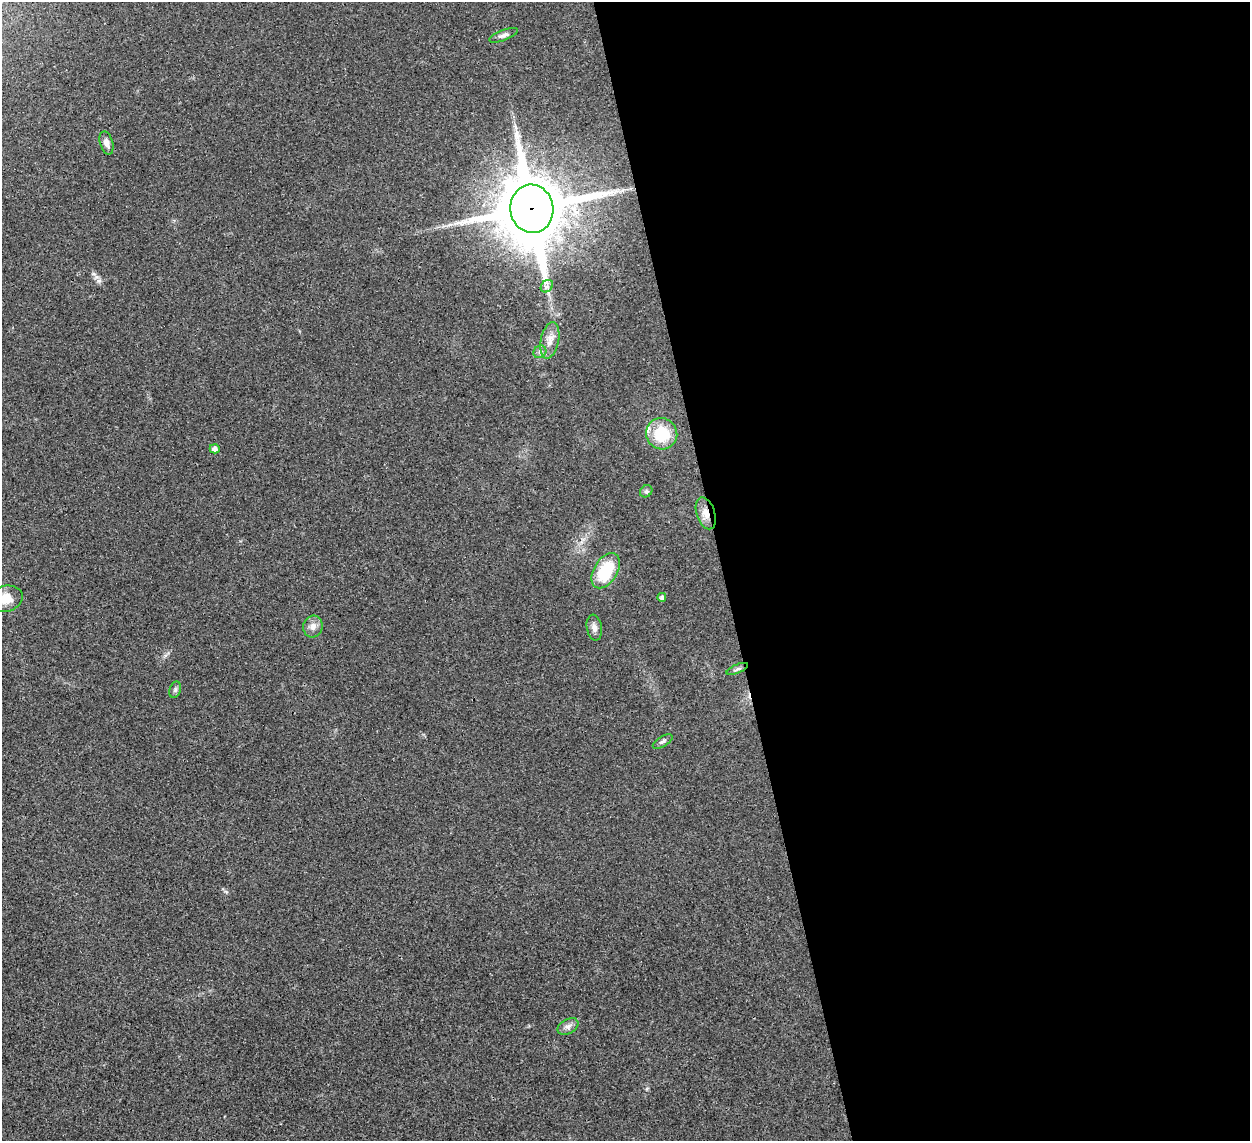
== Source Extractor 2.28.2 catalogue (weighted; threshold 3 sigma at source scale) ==
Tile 8 of 4 x 4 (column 4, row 2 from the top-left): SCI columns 3782-5029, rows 2568-3706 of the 5065 x 5020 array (HDU 1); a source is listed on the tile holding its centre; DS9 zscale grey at full resolution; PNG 1252 x 1143 px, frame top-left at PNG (2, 2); each listed source drawn as its Kron ellipse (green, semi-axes under 4 px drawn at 4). Shown black and unused: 42% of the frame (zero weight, under 3 of 4 exposures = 2% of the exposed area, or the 3 px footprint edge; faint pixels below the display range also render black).
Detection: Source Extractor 2.28.2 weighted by HDU 2 'WHT'; one run over the whole footprint, this tile lists its part. Background 0.0282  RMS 0.0046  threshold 0.0209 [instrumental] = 3 sigma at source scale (4.5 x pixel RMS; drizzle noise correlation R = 1.50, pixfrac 1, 0.05/0.05 arcsec/px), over >= 5 px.
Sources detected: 20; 1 inside a brighter listed object's ellipse — not listed separately; the other 19 listed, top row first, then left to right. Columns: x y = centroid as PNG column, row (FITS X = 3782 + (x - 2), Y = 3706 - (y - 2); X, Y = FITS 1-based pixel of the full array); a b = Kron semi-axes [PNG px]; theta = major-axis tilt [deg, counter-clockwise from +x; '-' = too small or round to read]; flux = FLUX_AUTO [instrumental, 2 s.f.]
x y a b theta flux
504 35 15 5 21 1.8
106 143 12 6 -73 2.5
532 209 24 21 -81 3800
547 286 7 5 46 1.3
550 340 18 9 79 4.4
540 352 7 6 - 1.3
662 434 16 15 - 18
215 449 5 4 - 1.9
646 491 7 5 44 0.93
706 513 16 9 -72 4.6
606 571 19 11 58 20
662 597 4 4 - 1.2
5 599 18 13 13 8.6
313 626 11 9 74 2.8
594 628 13 7 -81 2.3
737 669 11 4 24 1.1
175 690 8 5 71 1.1
663 741 11 5 32 1.2
568 1026 11 7 29 2
Overlapping masked pixels (flux is a lower limit): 2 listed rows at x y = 532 209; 706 513
Isophote crosses this tile's border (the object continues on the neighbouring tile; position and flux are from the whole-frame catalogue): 1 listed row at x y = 5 599
Unlisted compact peaks at least as high as the median listed source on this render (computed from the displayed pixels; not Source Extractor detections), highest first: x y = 99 281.